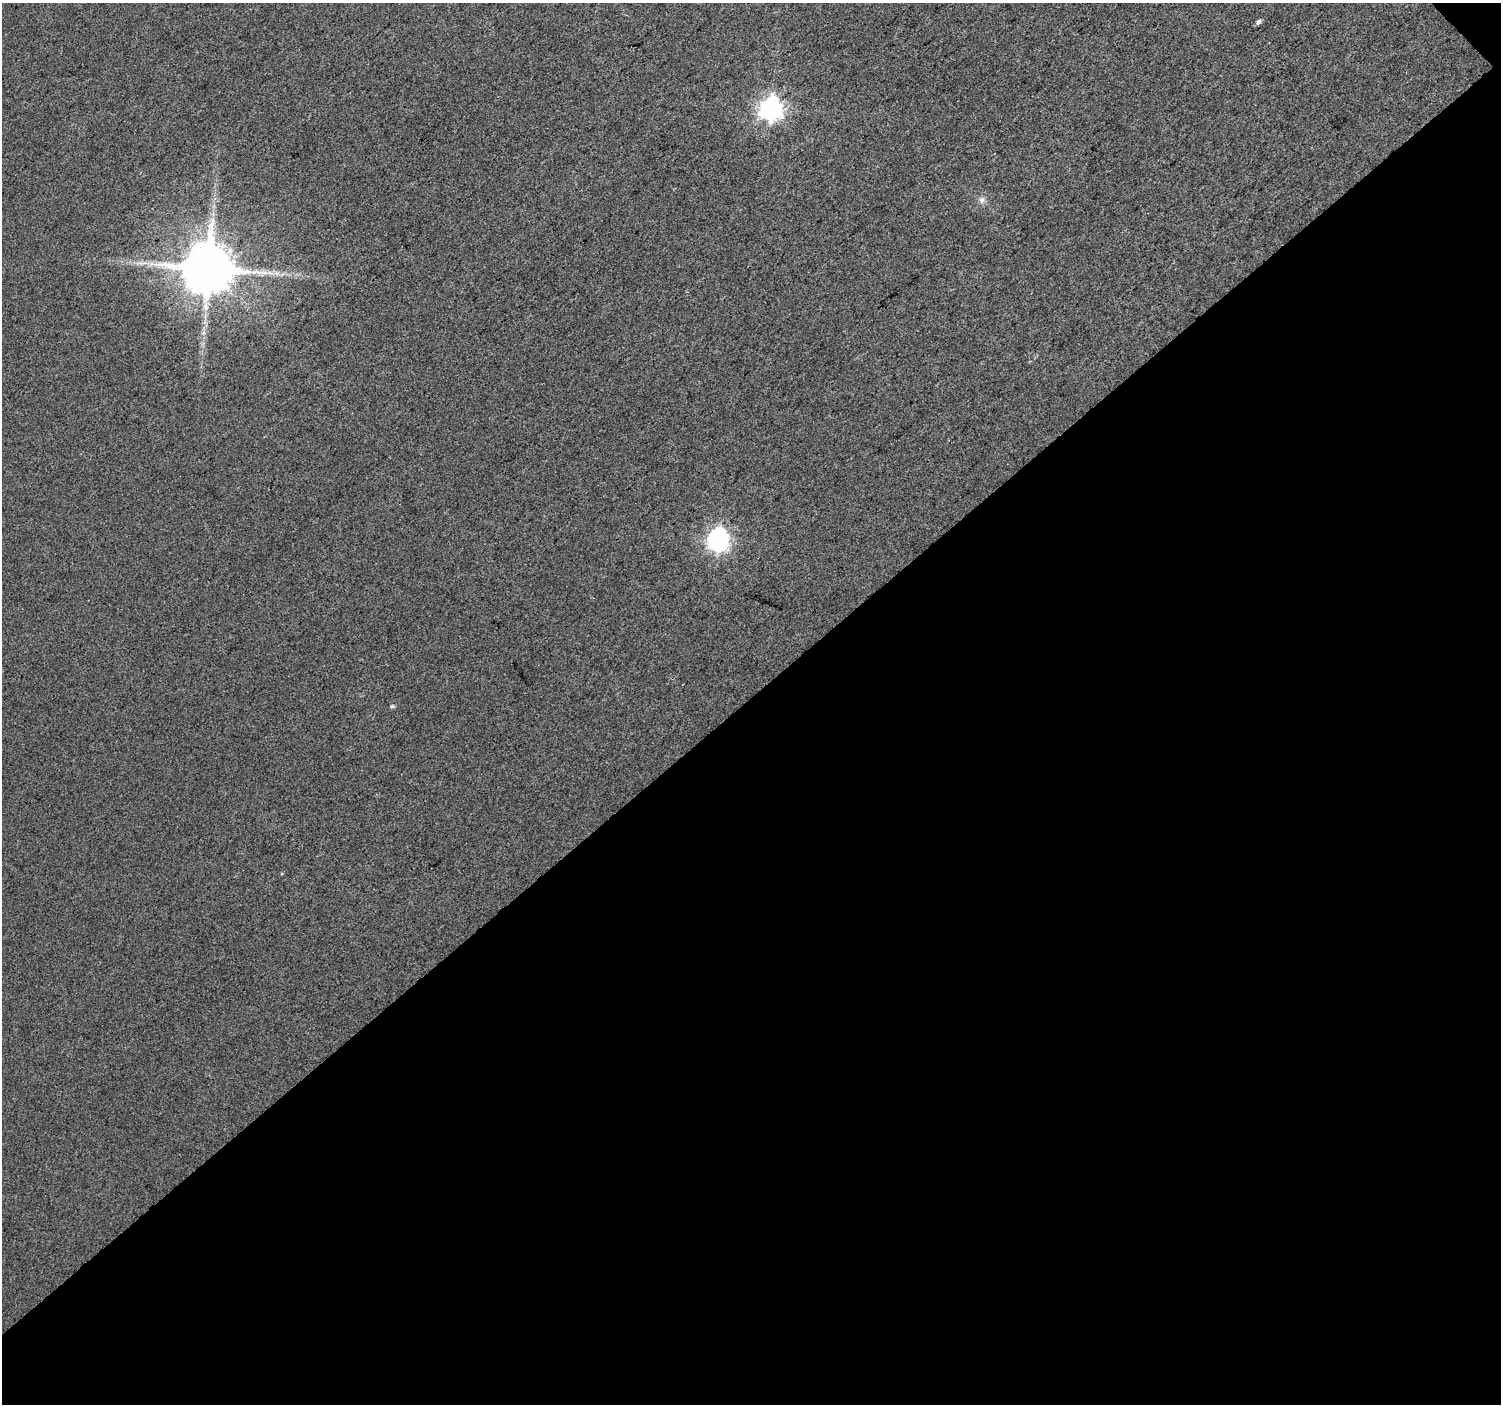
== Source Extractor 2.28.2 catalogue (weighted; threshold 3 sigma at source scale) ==
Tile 4 of 2 x 2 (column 2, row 2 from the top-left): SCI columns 1499-2997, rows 82-1483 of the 2999 x 2986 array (HDU 1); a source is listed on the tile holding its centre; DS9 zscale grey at full resolution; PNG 1503 x 1406 px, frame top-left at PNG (2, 3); no overlay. Shown black and unused: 51% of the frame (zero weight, under 3 of 4 exposures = <1% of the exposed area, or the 3 px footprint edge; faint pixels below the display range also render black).
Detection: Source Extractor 2.28.2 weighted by HDU 2 'WHT'; one run over the whole footprint, this tile lists its part. Background 0.0397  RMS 0.011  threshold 0.0505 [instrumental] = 3 sigma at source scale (4.5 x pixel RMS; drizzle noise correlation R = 1.50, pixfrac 1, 0.0396/0.0396 arcsec/px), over >= 5 px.
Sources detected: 8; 1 inside a brighter object's white glare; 1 long thin detection or spike segment (spike, bleed or trail) — not listed; the other 6 listed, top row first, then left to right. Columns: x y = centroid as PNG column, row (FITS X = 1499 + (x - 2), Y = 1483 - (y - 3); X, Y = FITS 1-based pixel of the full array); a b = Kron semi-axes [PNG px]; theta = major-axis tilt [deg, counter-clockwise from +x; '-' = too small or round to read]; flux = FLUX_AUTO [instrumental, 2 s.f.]
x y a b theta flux
1258 22 6 5 - 3.1
771 109 8 8 - 730
982 200 9 8 - 4.8
208 268 13 13 - 6900
718 541 9 9 - 420
392 706 6 4 -12 1.9